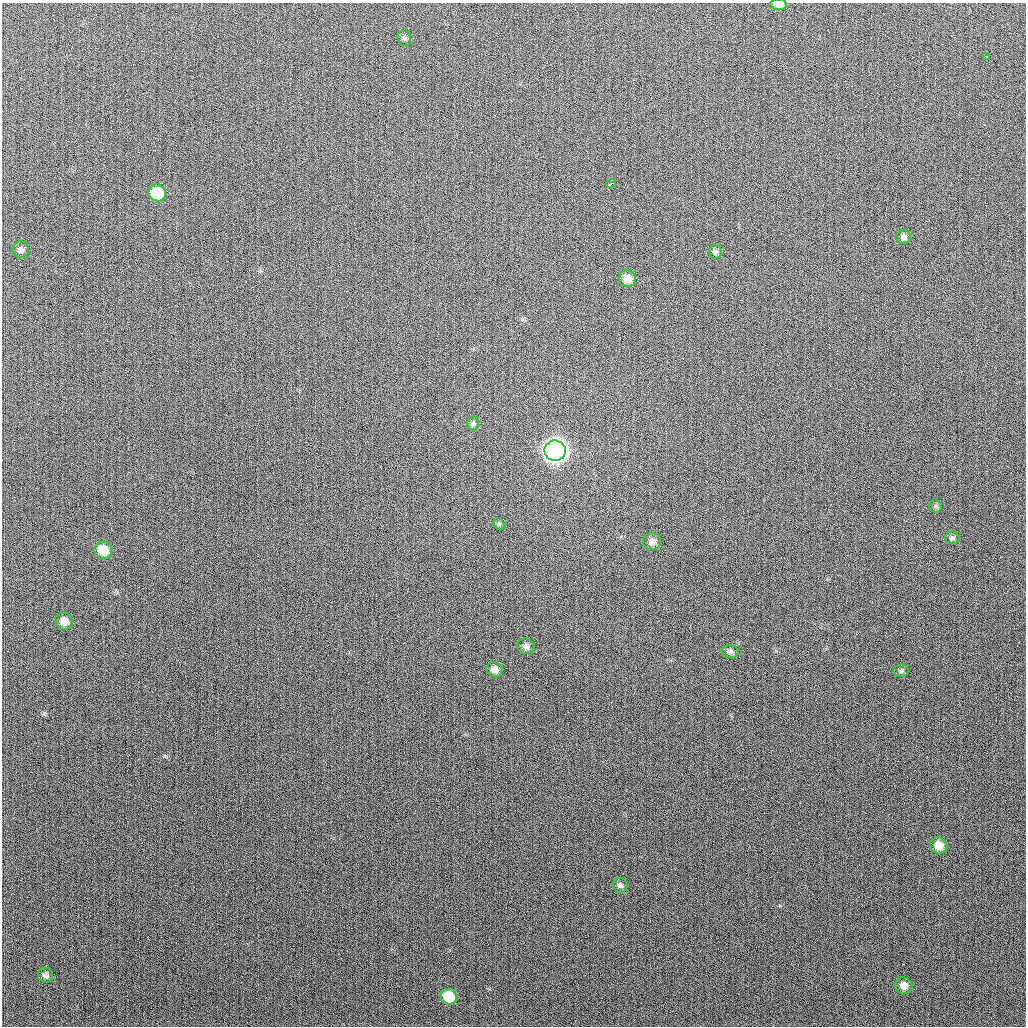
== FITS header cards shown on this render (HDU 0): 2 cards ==
NAXIS1  =                 1024
NAXIS2  =                 1024

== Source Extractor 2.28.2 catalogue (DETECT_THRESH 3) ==
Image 1024 x 1024 px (HDU 0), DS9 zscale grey, 1 PNG px = 1 image px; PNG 1028 x 1028 px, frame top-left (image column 1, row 1024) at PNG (2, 3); each listed source drawn as its Kron ellipse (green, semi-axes under 4 px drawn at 4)
Background 257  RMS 10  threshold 31.2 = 3 sigma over >= 5 px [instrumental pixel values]
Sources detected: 26; all 26 listed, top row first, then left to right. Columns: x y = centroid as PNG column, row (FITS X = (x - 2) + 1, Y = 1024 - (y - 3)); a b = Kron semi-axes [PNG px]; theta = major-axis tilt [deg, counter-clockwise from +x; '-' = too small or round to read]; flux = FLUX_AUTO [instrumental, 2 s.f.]
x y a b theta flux
779 5 8 5 -3 6600
404 38 8 6 -63 1600
986 57 3 3 - 2100
611 184 5 3 - 4700
157 193 9 8 - 26000
903 237 7 7 - 2400
21 249 8 8 - 2900
715 252 7 6 - 1700
627 279 9 8 - 7200
473 423 7 6 - 1400
555 451 10 10 - 570000
935 506 6 6 - 1300
499 524 6 5 - 1100
952 538 7 6 - 1500
652 541 9 8 - 3800
103 550 9 8 - 15000
64 621 9 8 - 6900
526 646 9 7 -17 2800
730 652 8 6 -11 2200
494 669 8 7 - 4400
901 671 7 6 - 1600
939 846 8 8 - 8700
620 885 7 7 - 2300
46 975 7 7 - 2600
904 986 8 8 - 6000
449 997 8 7 - 21000
At the frame edge (FLAGS 8, measured only in part): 1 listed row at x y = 779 5